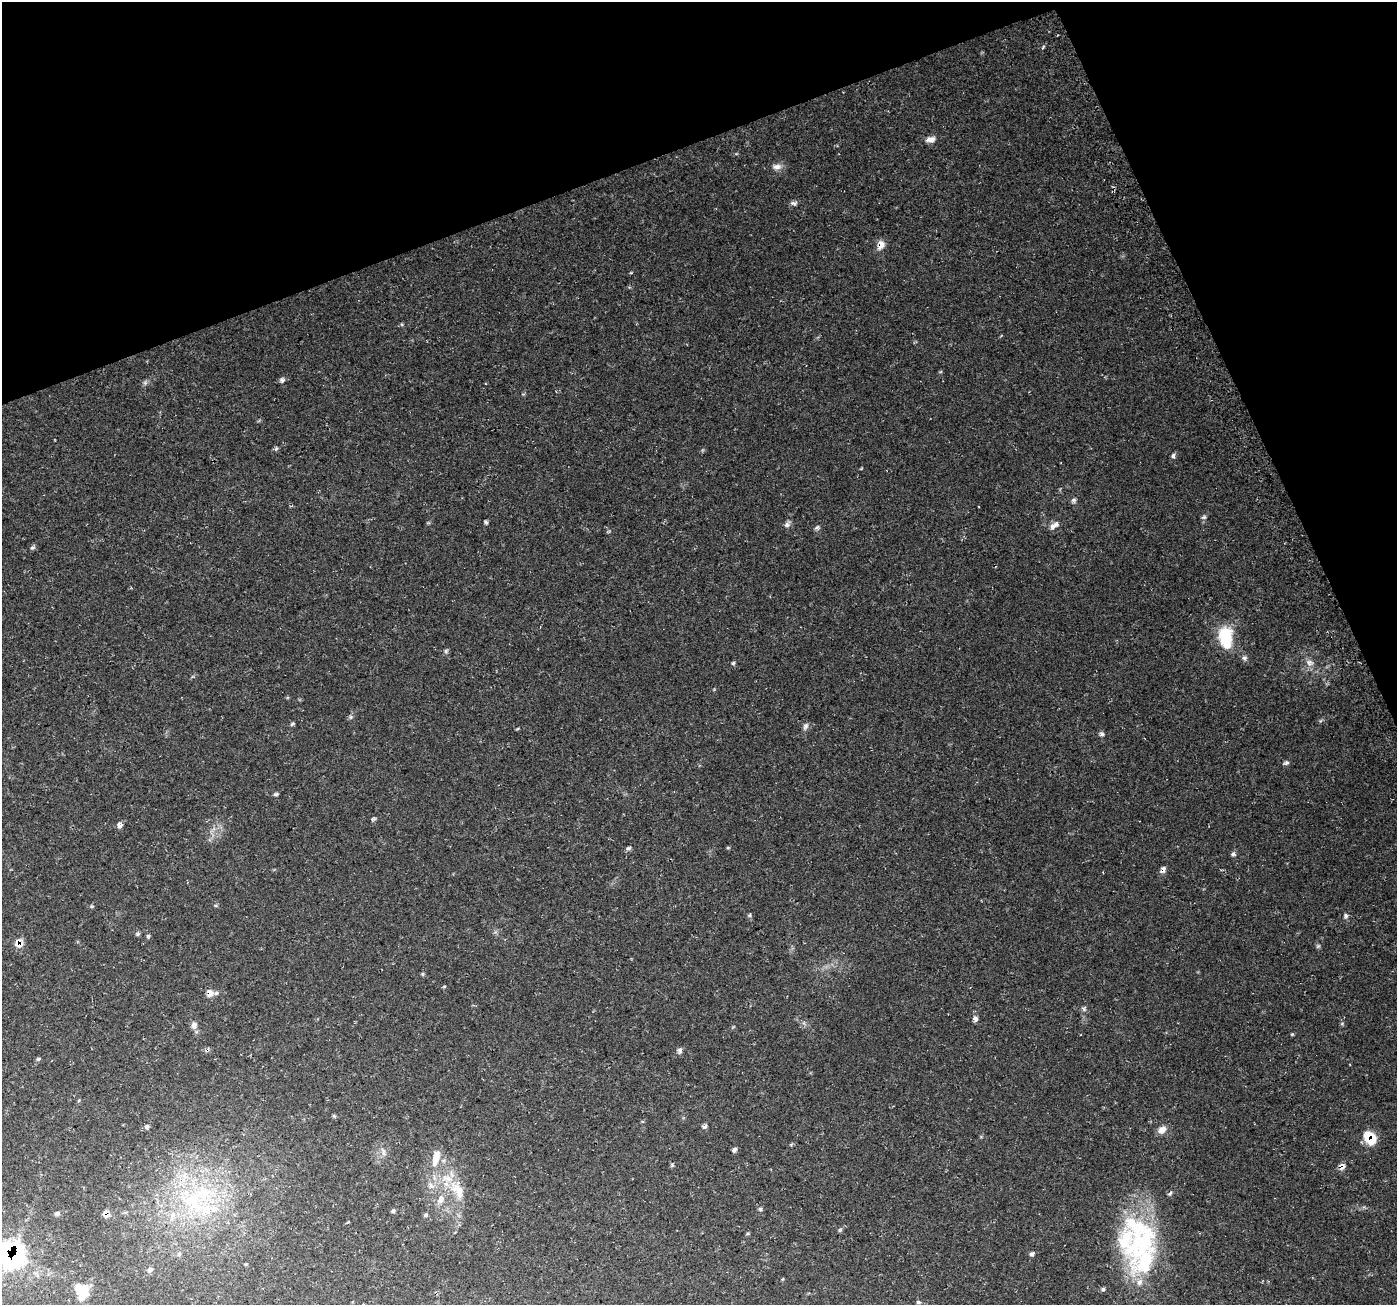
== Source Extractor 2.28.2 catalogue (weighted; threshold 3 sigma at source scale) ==
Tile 3 of 4 x 4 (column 3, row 1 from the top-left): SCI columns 2823-4217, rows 4007-5309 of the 5650 x 5462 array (HDU 1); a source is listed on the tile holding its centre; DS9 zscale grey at full resolution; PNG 1399 x 1307 px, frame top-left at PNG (2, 2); no overlay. Shown black and unused: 19% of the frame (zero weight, under 3 of 4 exposures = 3% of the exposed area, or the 3 px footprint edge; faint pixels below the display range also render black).
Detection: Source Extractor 2.28.2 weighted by HDU 2 'WHT'; one run over the whole footprint, this tile lists its part. Background 0.0496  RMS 0.0043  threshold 0.0195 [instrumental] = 3 sigma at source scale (4.5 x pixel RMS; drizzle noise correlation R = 1.50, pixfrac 1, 0.0396/0.0396 arcsec/px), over >= 5 px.
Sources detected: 88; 1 inside a brighter object's white glare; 1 cosmic-ray / hot-pixel residue — not listed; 11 inside a brighter listed object's ellipse — not listed separately; the other 75 listed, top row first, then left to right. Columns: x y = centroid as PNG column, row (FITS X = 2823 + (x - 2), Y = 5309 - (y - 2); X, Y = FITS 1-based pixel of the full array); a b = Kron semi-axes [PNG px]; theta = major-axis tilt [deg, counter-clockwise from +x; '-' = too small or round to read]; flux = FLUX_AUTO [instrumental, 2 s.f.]
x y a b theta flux
930 139 12 7 11 2.6
777 167 13 8 1 2.4
794 203 10 5 -11 1.1
881 245 14 9 67 3.1
282 380 8 7 - 1.2
145 383 6 6 - 0.98
276 449 6 4 43 0.64
1173 456 8 5 -84 1
1073 500 7 5 15 1
1204 517 7 5 15 0.82
486 522 5 3 - 0.68
787 524 7 6 - 1.5
1056 524 9 8 - 1.9
817 528 6 6 - 0.95
32 548 6 5 - 0.79
1226 637 26 15 -84 17
446 651 6 4 89 0.74
1244 658 8 5 -1 1.1
733 663 5 5 - 0.58
1309 663 12 9 -38 2.6
351 717 6 5 - 0.76
292 724 6 4 32 0.67
805 726 11 6 69 1.4
517 729 5 3 - 0.39
1102 734 7 6 - 1
1286 763 8 5 19 0.94
276 794 7 4 0 0.68
373 819 10 3 32 0.64
119 825 9 6 -75 1.5
629 848 7 5 40 0.91
728 848 5 3 - 0.42
1233 854 7 6 - 0.92
1163 870 10 6 62 1.6
92 906 5 4 - 0.5
749 915 5 4 - 0.63
1346 915 6 5 - 0.93
138 934 6 5 - 0.66
148 936 5 5 - 0.59
18 943 11 9 -86 3.9
1318 946 6 5 - 0.68
422 974 5 5 - 0.53
210 993 10 7 -76 2.4
975 1019 8 6 -81 1.5
1342 1023 6 4 20 0.49
194 1025 10 8 -90 1.9
1292 1034 4 4 - 0.45
680 1051 9 5 -71 1.2
38 1059 6 4 42 0.62
334 1116 5 4 - 0.52
147 1126 6 5 - 0.89
705 1126 9 5 37 1.2
1162 1130 13 9 44 2.9
1370 1138 16 12 -52 9.3
791 1144 6 3 20 0.48
734 1150 7 6 - 1
383 1152 13 4 -73 1.4
436 1157 23 9 79 6.3
672 1165 6 4 -72 0.58
1342 1166 7 7 - 2.1
458 1190 32 15 -61 12
441 1199 14 9 65 3.7
194 1203 60 28 -40 49
760 1209 5 4 - 0.71
393 1211 6 5 - 0.79
57 1213 6 5 - 0.94
106 1214 8 6 -84 2.3
425 1215 6 5 - 0.74
840 1230 5 5 - 0.64
748 1234 5 3 - 0.45
1141 1243 79 35 59 54
1032 1254 7 5 32 1
12 1256 15 15 - 120
150 1270 7 6 - 1.4
83 1292 18 12 74 8.2
918 1302 6 4 -14 0.84
Overlapping masked pixels (flux is a lower limit): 8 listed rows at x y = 881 245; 1163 870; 18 943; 210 993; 1370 1138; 1342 1166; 106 1214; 12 1256
Isophote crosses this tile's border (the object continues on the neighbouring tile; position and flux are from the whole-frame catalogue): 1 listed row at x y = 12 1256
Unlisted compact peaks at least as high as the median listed source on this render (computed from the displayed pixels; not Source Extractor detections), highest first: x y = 1084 1009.